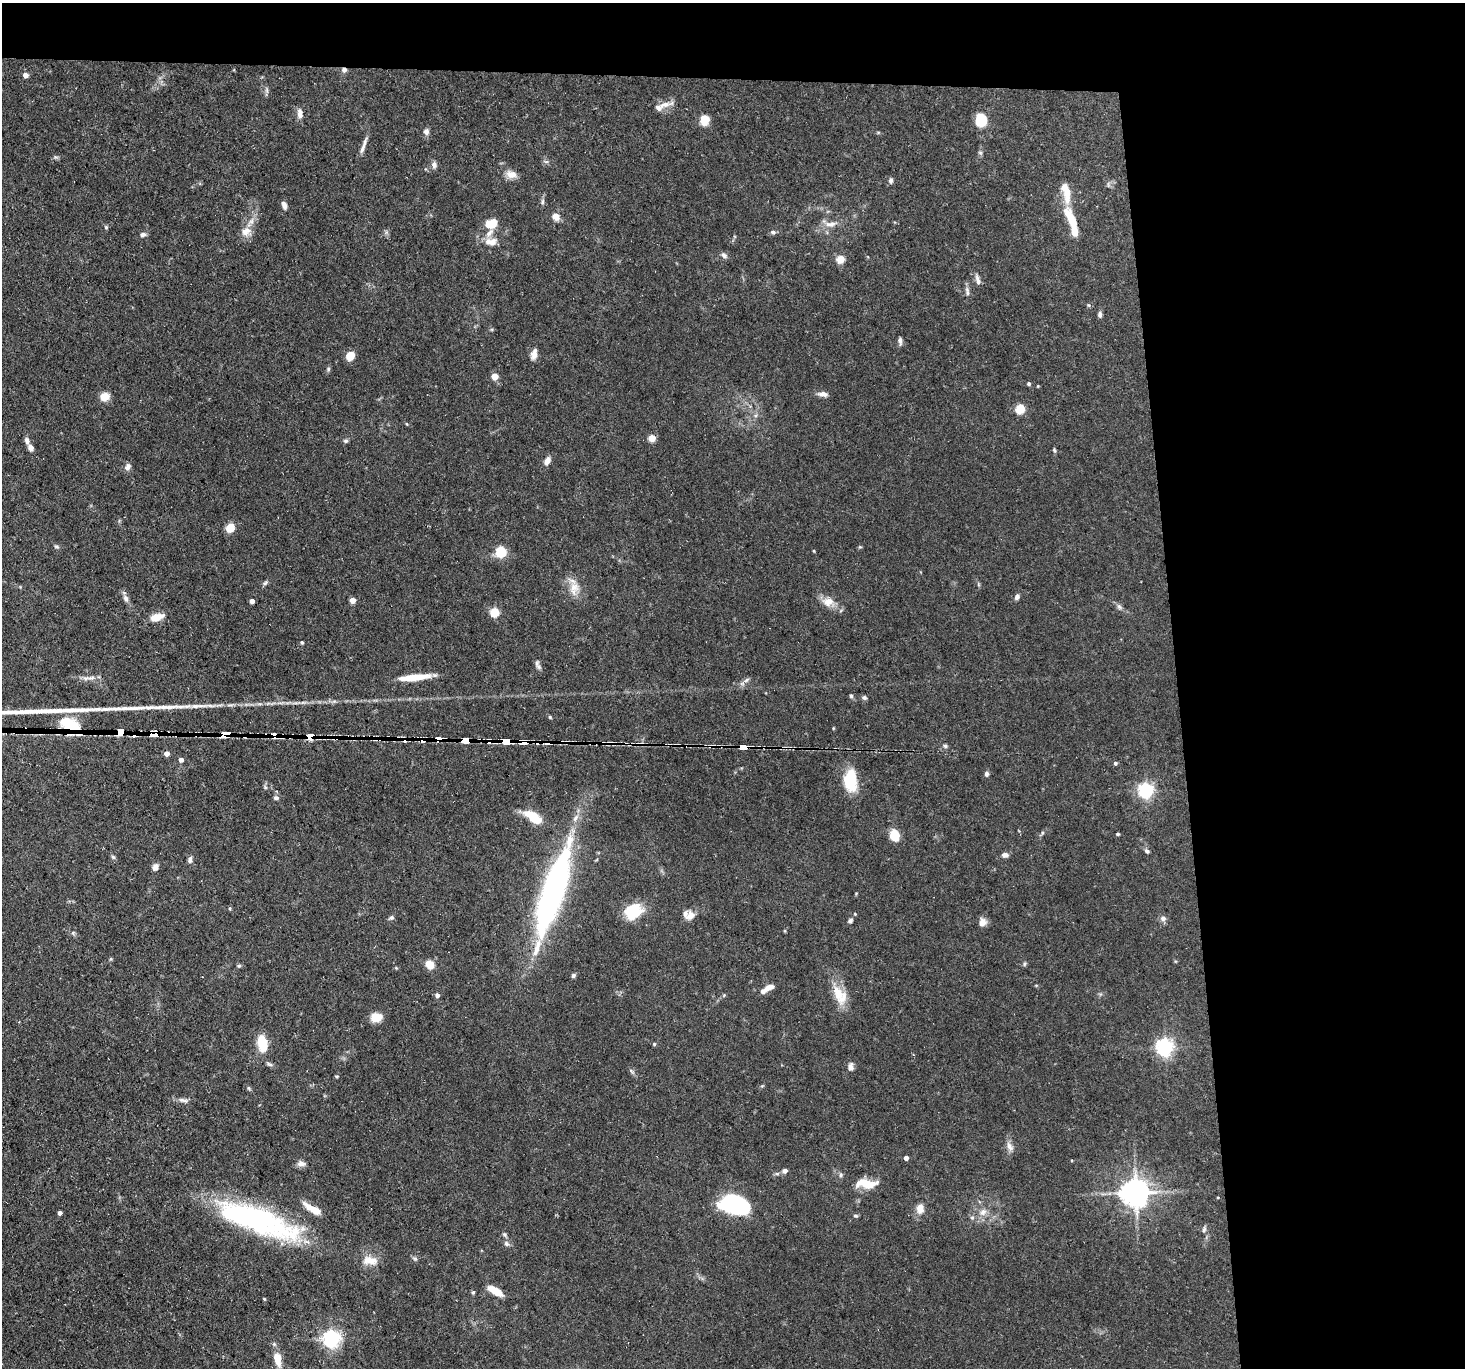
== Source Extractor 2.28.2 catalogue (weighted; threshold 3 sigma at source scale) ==
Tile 3 of 3 x 3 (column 3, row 1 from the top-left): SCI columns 2927-4389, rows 2852-4217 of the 4389 x 4359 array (HDU 1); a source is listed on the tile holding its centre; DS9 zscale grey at full resolution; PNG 1467 x 1370 px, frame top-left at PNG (2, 3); no overlay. Shown black and unused: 24% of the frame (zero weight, under 3 of 5 exposures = <1% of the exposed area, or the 3 px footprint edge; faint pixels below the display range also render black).
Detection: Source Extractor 2.28.2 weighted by HDU 2 'WHT'; one run over the whole footprint, this tile lists its part. Background 0.0618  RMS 0.004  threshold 0.018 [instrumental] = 3 sigma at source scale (4.5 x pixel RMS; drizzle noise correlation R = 1.50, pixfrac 1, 0.05/0.05 arcsec/px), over >= 5 px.
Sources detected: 178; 2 inside a brighter object's white glare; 8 cosmic-ray / hot-pixel residue — not listed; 10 inside a brighter listed object's ellipse — not listed separately; the other 158 listed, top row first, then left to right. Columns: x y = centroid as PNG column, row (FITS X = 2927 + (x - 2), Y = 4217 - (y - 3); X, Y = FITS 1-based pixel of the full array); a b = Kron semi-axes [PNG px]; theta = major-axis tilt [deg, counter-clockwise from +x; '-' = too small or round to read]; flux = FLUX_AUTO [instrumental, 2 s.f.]
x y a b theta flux
25 75 5 5 - 2.6
266 90 9 4 -82 0.95
665 104 18 7 16 3.1
300 113 14 7 -83 2.2
704 120 11 9 81 5.2
981 120 12 11 - 10
426 131 8 7 - 1.5
363 145 25 5 70 2.5
56 157 6 5 - 0.72
434 165 9 7 -84 1.5
512 174 13 8 -11 3.6
891 181 7 5 84 1.1
1108 185 8 3 -85 0.57
1067 193 25 9 -90 6.3
542 202 8 5 74 0.92
284 205 9 5 -74 1.9
556 217 9 8 - 2.7
1072 220 29 9 -66 12
491 223 15 10 17 5.8
832 224 13 8 18 3.1
106 227 5 5 - 0.6
246 232 14 12 -2 4.1
386 232 7 4 -72 0.76
773 232 7 5 -10 0.97
143 234 6 6 - 1.3
491 242 17 10 3 4.3
724 255 9 7 -42 1.3
841 259 5 5 - 11
978 280 14 6 -73 1.8
967 291 13 5 -82 1.4
1088 305 5 3 - 0.43
1100 314 7 5 -90 1.1
900 341 10 5 -85 1.2
534 354 15 8 77 2.5
350 356 9 8 - 4.5
328 369 6 5 - 0.64
495 376 5 5 - 4.5
1029 384 5 4 - 0.62
1038 386 4 3 - 0.33
823 394 13 6 -7 1.9
105 397 9 8 - 4.9
1020 409 5 5 - 21
652 438 5 5 - 8.8
27 441 10 6 -73 1.3
346 441 6 5 - 0.77
31 448 7 5 -65 2
1054 450 7 4 -76 0.6
547 461 9 6 61 2.6
128 467 10 7 57 1.6
230 527 9 7 61 5.7
56 546 7 5 -29 0.76
860 547 4 4 - 0.45
501 551 5 5 - 31
814 551 5 3 - 0.31
265 583 8 5 44 0.85
574 587 16 14 -4 5.5
1017 597 7 5 62 1.3
126 598 10 6 -59 1.6
353 600 4 4 - 4.6
252 601 4 4 - 2.8
828 602 19 12 -18 4.7
1119 607 10 6 -45 1.2
495 612 5 5 - 19
157 617 17 8 17 4.6
302 642 4 4 - 0.63
537 663 10 6 72 1.2
414 677 33 6 6 9.8
85 678 10 7 16 1.8
746 680 7 5 36 1.1
851 696 6 4 -74 0.67
864 697 7 6 - 0.83
334 701 7 4 18 0.75
303 702 9 4 8 1
259 704 8 4 0 0.94
198 706 36 5 3 4.7
550 717 5 4 - 0.53
69 723 28 15 -19 15
833 728 5 3 - 0.34
120 732 5 4 - 1300
226 734 8 5 21 220
274 735 5 4 - 110
244 736 4 2 - 1.2
309 736 5 3 - 420
467 740 7 3 5 1000
506 741 7 4 1 1100
945 746 7 5 -2 0.76
744 747 6 3 -2 220
167 753 5 5 - 2.1
181 759 5 4 - 1.9
1115 763 4 4 - 0.81
986 774 6 5 - 1.1
850 780 26 14 -89 14
265 787 6 4 -72 0.61
1146 790 6 6 - 110
276 798 7 6 - 0.97
533 817 20 9 -33 10
1042 833 6 4 72 0.57
1118 834 4 4 - 0.48
894 836 10 8 -81 8.3
1147 851 7 5 -48 0.94
1005 855 8 6 -5 1.6
113 857 6 5 - 0.69
190 860 8 5 81 1.2
155 867 8 6 59 2
554 889 88 28 71 97
230 908 5 4 - 0.49
630 915 21 12 -67 6.7
691 915 14 11 63 2.8
391 918 7 6 - 0.83
1163 918 8 7 - 1.5
850 920 6 5 - 0.84
982 923 8 7 - 3.3
73 933 6 6 - 0.74
1024 964 6 5 - 0.66
430 965 9 8 - 4.4
239 966 6 5 - 0.59
396 968 4 4 - 0.37
573 975 5 5 - 0.81
1036 985 5 3 - 0.37
770 987 12 6 29 2.7
437 995 5 5 - 1.4
724 995 6 4 47 0.47
840 995 29 15 -63 8.7
376 1017 11 9 8 5.6
262 1043 16 9 -80 12
654 1044 5 5 - 0.52
1165 1047 6 6 - 170
269 1064 9 5 -23 0.91
851 1067 9 6 -87 2.1
632 1071 8 3 -45 0.7
336 1076 6 3 -1 0.4
249 1088 6 5 - 0.61
183 1100 15 5 -10 1.6
1010 1146 14 8 -66 2.2
906 1158 4 4 - 1.8
301 1164 10 7 -1 2.1
785 1171 5 5 - 1.7
777 1174 7 4 1 0.75
841 1175 6 5 - 0.75
866 1184 26 10 -3 8.4
1135 1192 8 8 - 590
734 1204 25 15 -9 52
920 1208 13 10 88 3.4
313 1209 22 7 -30 5.7
983 1212 12 9 40 3.1
60 1213 4 4 - 1.2
855 1216 6 4 -2 0.68
972 1218 6 4 0 0.67
257 1220 92 24 -20 88
1204 1229 9 4 79 0.96
505 1235 6 5 - 0.77
506 1244 9 6 -51 1.2
370 1261 23 12 -4 5.2
495 1291 18 7 -30 5.9
473 1292 6 5 - 0.58
264 1299 4 3 - 0.37
331 1338 6 6 - 150
278 1359 20 9 -79 5.6
Overlapping masked pixels (flux is a lower limit): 9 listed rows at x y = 69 723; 120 732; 226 734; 274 735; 244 736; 309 736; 467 740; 506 741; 744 747